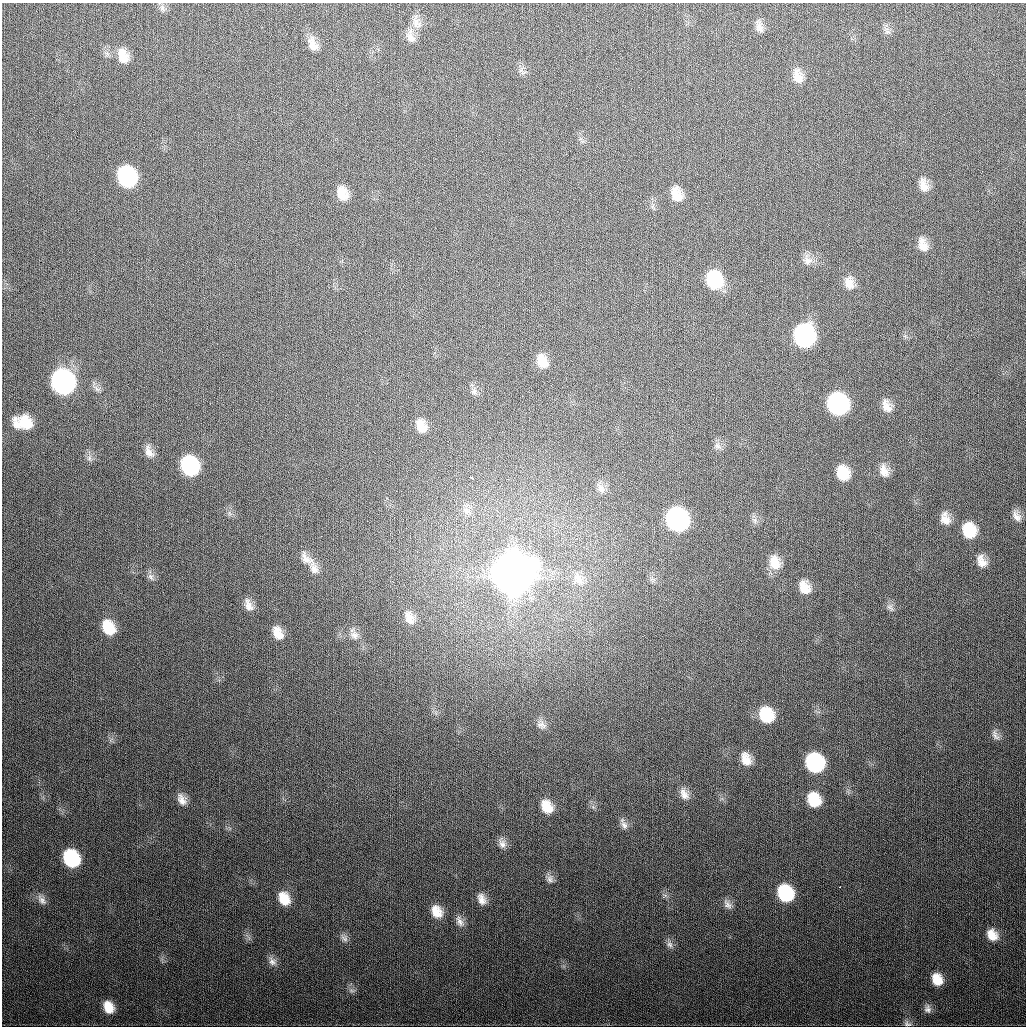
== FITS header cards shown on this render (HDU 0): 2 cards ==
NAXIS1  =                 1024
NAXIS2  =                 1024

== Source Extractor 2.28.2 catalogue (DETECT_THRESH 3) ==
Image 1024 x 1024 px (HDU 0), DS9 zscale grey, 1 PNG px = 1 image px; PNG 1028 x 1028 px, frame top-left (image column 1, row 1024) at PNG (2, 3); no overlay
Background 337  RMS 13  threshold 39.3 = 3 sigma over >= 5 px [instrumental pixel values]
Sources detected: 84; all 84 listed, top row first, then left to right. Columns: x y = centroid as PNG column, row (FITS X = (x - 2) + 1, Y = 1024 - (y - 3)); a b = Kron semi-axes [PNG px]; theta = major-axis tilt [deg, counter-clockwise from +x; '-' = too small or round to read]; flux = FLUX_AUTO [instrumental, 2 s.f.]
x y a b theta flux
162 9 10 6 -73 2.9e+03
416 23 20 10 -64 8.7e+03
759 27 18 9 -76 6.3e+03
887 31 11 7 -46 3.3e+03
410 38 16 10 -53 7.2e+03
313 44 20 11 -70 1.0e+04
123 56 18 11 -71 1.4e+04
521 70 7 4 72 2.0e+03
798 76 19 11 -78 1.1e+04
127 177 16 12 -68 1.3e+05
923 185 17 10 -72 9.6e+03
342 193 14 10 -71 1.3e+04
676 194 17 11 -72 1.4e+04
923 245 17 10 -71 1.0e+04
807 260 14 12 -48 6.7e+03
714 280 17 13 -71 5.4e+04
849 283 17 11 -81 9.4e+03
804 336 16 13 -78 2.1e+05
542 361 16 12 -70 1.3e+04
63 382 16 13 -66 3.7e+05
474 391 11 7 -89 3.4e+03
838 404 15 13 -69 2.0e+05
886 406 16 10 -71 8.6e+03
25 423 16 11 -31 2.0e+04
17 424 13 8 -52 5.8e+03
421 426 17 12 -67 1.1e+04
718 446 13 6 -40 3.4e+03
149 452 18 9 -64 6.9e+03
89 458 7 5 61 2.5e+03
190 466 15 12 -65 1.1e+05
884 471 16 11 -70 8.9e+03
843 473 15 12 -71 2.2e+04
471 478 6 3 -19 3.6e+03
601 488 13 9 -56 5.2e+03
467 511 10 9 - 5.5e+03
1017 516 14 8 -55 5.2e+03
677 519 15 13 -68 2.7e+05
755 520 8 7 - 3.5e+03
945 520 14 12 -20 9.2e+03
969 530 15 12 -72 2.9e+04
307 559 26 12 -43 1.1e+04
981 561 15 10 -67 8.8e+03
775 562 18 13 -77 1.5e+04
314 569 14 11 -71 6.9e+03
512 574 17 15 -70 5.7e+06
151 577 10 7 -62 3.7e+03
578 579 19 13 -72 1.3e+04
804 587 15 11 -66 1.2e+04
248 605 17 9 -69 7.2e+03
890 607 10 8 -43 3.5e+03
409 618 19 12 -67 1.1e+04
108 627 15 11 -63 2.3e+04
278 633 15 10 -65 1.1e+04
354 635 14 11 -67 7.1e+03
766 715 14 11 -60 3.5e+04
541 725 14 10 -29 5.9e+03
995 735 16 8 -63 4.9e+03
746 759 14 10 -71 1.1e+04
815 763 14 12 -61 1.2e+05
684 794 16 10 -62 7.4e+03
182 799 14 9 -62 7.1e+03
814 800 14 11 -63 2.6e+04
547 807 16 11 -59 1.6e+04
624 825 12 8 -64 4.8e+03
502 843 14 8 -70 5.5e+03
71 858 14 11 -61 7.6e+04
550 879 12 9 -73 4.5e+03
840 887 2 2 - 1.2e+03
785 893 14 12 -59 6.2e+04
284 899 14 11 -64 1.7e+04
482 899 15 10 -67 7.6e+03
42 900 16 9 -50 5.7e+03
728 904 14 9 -55 5.2e+03
437 911 15 12 -62 1.4e+04
460 921 17 8 -62 5.8e+03
992 935 15 12 -50 1.3e+04
344 938 11 9 -46 4.2e+03
670 944 10 8 -59 4.0e+03
272 961 13 10 -50 5.4e+03
937 979 12 10 -65 1.5e+04
352 990 9 4 -9 2.0e+03
109 1007 15 11 -65 1.5e+04
928 1009 12 9 -88 4.4e+03
907 1024 10 7 -24 3.1e+03